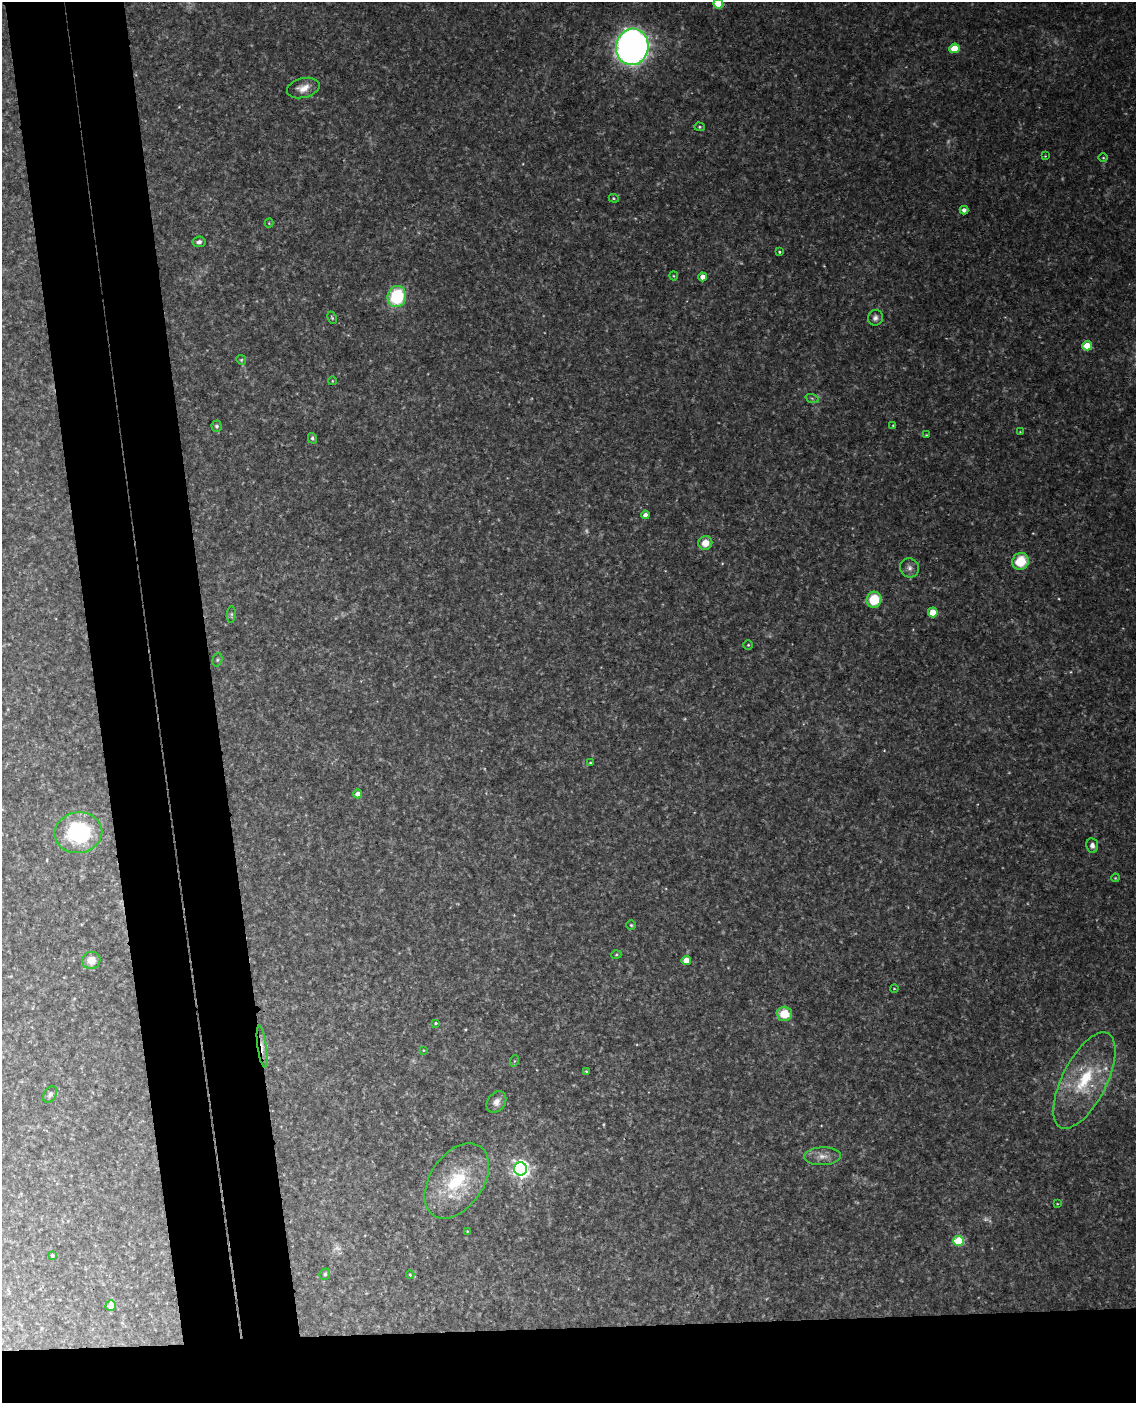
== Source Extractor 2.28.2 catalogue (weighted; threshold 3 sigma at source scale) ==
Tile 11 of 4 x 3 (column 3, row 3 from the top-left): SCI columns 2329-3462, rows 241-1641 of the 4653 x 4581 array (HDU 1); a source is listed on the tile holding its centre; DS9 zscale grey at full resolution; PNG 1138 x 1405 px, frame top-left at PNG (2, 2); each listed source drawn as its Kron ellipse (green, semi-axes under 4 px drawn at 4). Shown black and unused: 15% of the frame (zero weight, under 3 of 4 exposures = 6% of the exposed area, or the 3 px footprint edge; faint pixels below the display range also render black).
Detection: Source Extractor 2.28.2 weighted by HDU 2 'WHT'; one run over the whole footprint, this tile lists its part. Background 0.11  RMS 0.0098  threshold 0.0442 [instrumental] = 3 sigma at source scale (4.5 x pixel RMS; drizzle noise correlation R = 1.50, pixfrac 1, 0.05/0.05 arcsec/px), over >= 5 px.
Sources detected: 69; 5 too faint to see at this stretch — neither listed nor drawn; the other 64 listed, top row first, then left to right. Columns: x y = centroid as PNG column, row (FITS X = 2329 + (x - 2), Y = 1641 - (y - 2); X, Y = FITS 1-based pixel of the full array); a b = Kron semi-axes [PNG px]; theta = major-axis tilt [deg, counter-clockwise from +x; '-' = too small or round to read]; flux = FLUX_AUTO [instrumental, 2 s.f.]
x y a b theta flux
718 4 5 5 - 42
632 47 18 16 77 590
954 48 5 4 - 25
303 88 17 9 15 10
699 127 5 4 - 1.4
1045 156 3 3 - 0.76
1103 158 5 3 - 0.88
614 198 5 4 - 1.2
964 210 4 4 - 3.8
269 223 4 4 - 0.94
199 242 6 5 - 3.1
779 252 4 3 - 1.1
674 276 4 4 - 0.99
703 277 4 4 - 10
397 297 10 9 - 67
332 318 6 4 -63 1.4
875 318 8 7 - 3.7
1087 346 5 4 - 25
241 360 5 4 - 1.2
332 381 4 3 - 0.71
812 398 7 4 -20 1.9
893 425 4 3 - 0.92
217 426 5 5 - 2.4
1020 432 3 3 - 0.71
926 435 3 3 - 0.85
312 438 5 4 - 2.4
645 515 4 4 - 4.3
705 543 7 7 - 12
1020 561 8 8 - 31
909 568 10 9 - 4.9
874 600 8 7 - 30
933 612 5 4 - 20
231 614 8 4 84 1.8
748 645 4 4 - 1.1
217 660 7 5 72 1.7
590 763 3 2 - 1
358 794 4 4 - 6.9
78 833 24 20 8 100
1092 845 7 6 - 4.1
1115 878 4 3 - 0.88
631 925 5 4 - 1.3
616 955 5 3 - 0.97
91 960 9 8 - 11
686 960 4 4 - 14
894 988 4 3 - 0.68
784 1014 8 7 - 20
436 1023 4 3 - 1.2
262 1047 21 4 -82 7.2
423 1050 4 3 - 0.79
514 1061 6 3 71 1.1
586 1071 3 3 - 0.79
1084 1081 52 22 63 73
50 1094 9 6 62 3
496 1102 11 8 54 6.1
822 1156 18 9 2 8.9
521 1169 6 6 - 420
457 1181 42 26 56 69
1057 1204 4 3 - 0.71
467 1231 4 3 - 0.77
959 1241 5 5 - 62
52 1255 3 3 - 1.4
325 1274 6 5 - 2.4
410 1275 4 3 - 1.1
111 1306 5 5 - 14
Overlapping masked pixels (flux is a lower limit): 1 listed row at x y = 262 1047
Isophote crosses this tile's border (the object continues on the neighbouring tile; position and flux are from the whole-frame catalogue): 1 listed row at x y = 718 4